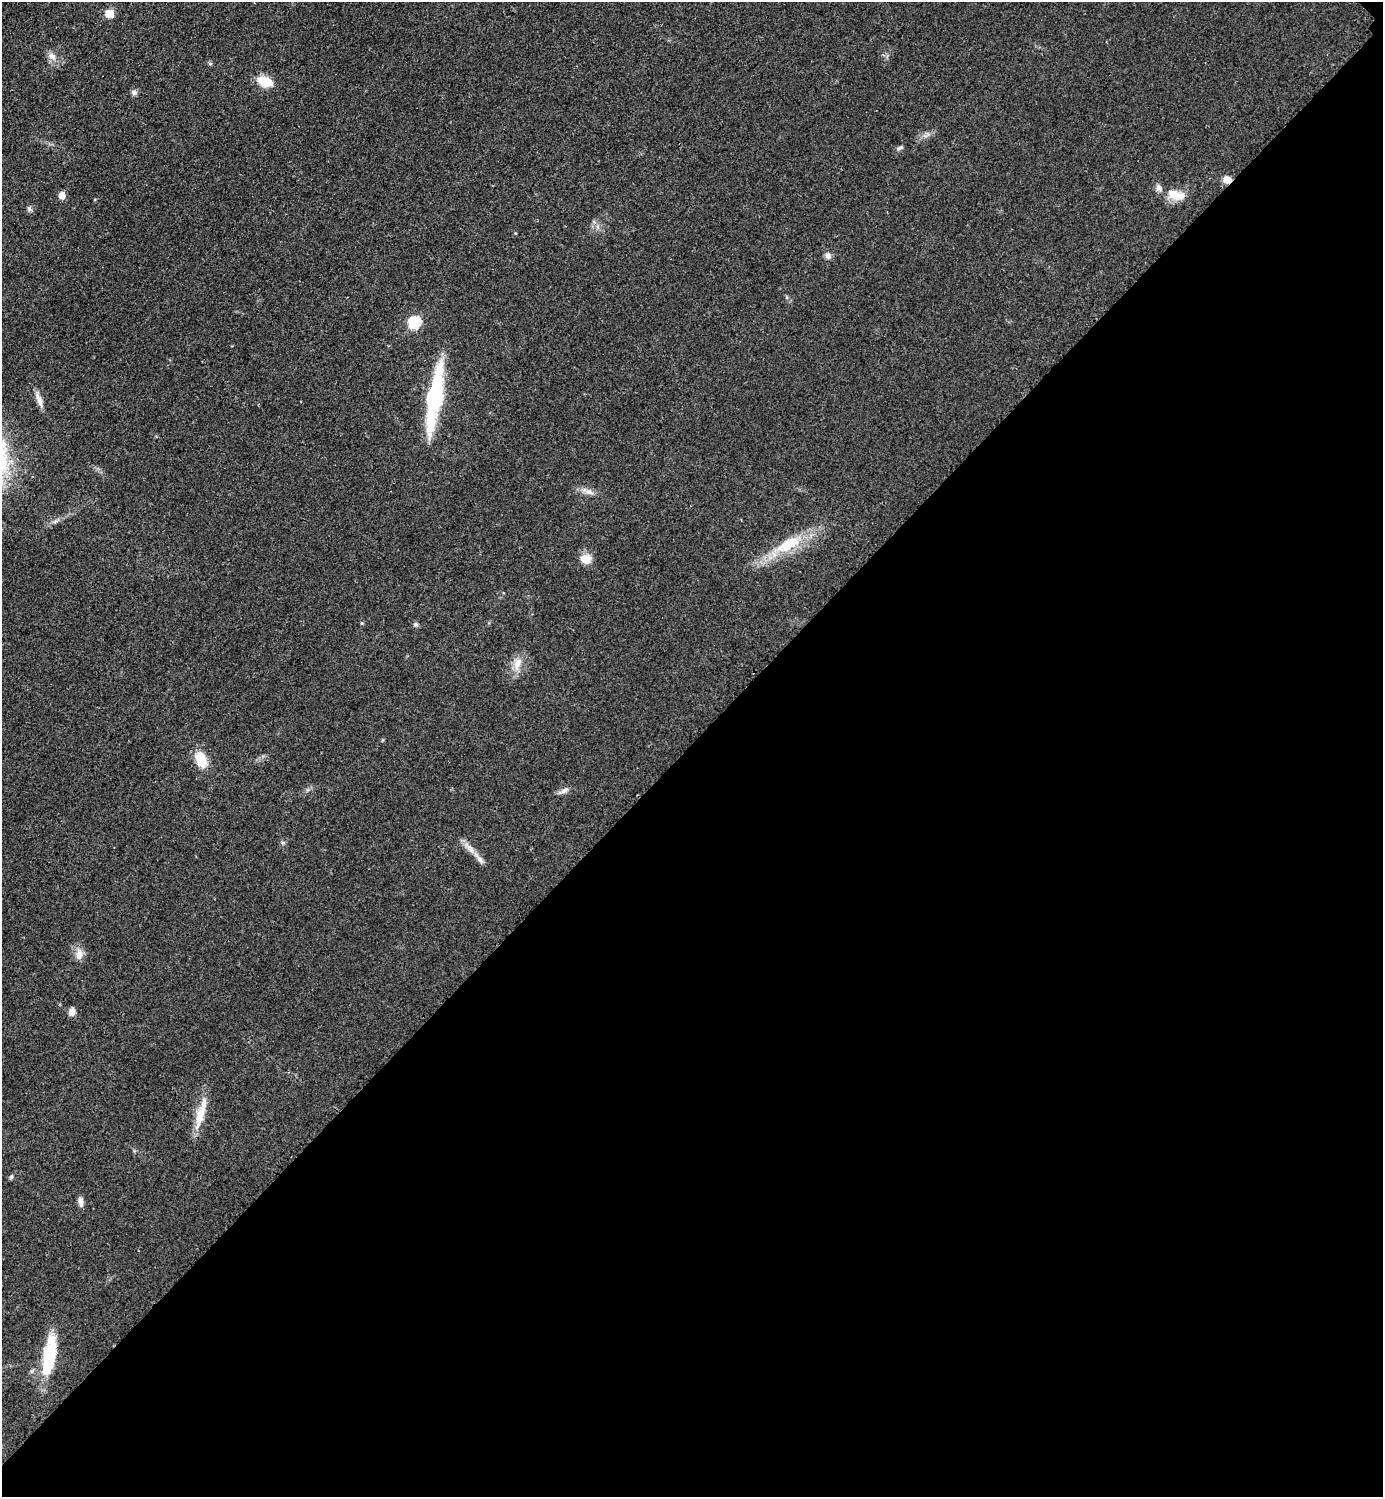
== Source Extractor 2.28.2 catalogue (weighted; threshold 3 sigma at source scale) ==
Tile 12 of 4 x 4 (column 4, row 3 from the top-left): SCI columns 4456-5836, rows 1504-2998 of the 6004 x 6004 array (HDU 1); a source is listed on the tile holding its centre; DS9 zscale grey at full resolution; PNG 1385 x 1499 px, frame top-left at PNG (2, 2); no overlay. Shown black and unused: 50% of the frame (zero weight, under 2 of 3 exposures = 1% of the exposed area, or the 3 px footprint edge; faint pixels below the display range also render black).
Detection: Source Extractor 2.28.2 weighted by HDU 2 'WHT'; one run over the whole footprint, this tile lists its part. Background 0.0782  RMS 0.0082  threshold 0.0367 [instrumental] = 3 sigma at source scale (4.5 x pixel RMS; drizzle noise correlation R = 1.50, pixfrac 1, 0.05/0.05 arcsec/px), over >= 5 px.
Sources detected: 32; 2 inside a brighter listed object's ellipse — not listed separately; the other 30 listed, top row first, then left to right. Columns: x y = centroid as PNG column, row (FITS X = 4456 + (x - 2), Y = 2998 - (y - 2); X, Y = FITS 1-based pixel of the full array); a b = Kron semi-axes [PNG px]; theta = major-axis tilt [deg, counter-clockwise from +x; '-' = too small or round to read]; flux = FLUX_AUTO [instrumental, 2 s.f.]
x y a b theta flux
109 14 5 5 - 26
52 56 12 8 -34 4.9
210 64 6 4 -1 1.1
265 81 14 9 -22 20
134 92 8 7 - 2.3
899 148 10 5 23 1.9
1227 180 10 7 -17 5.4
62 195 6 5 - 9.6
1176 195 26 12 -16 15
29 209 7 4 -58 1.6
515 233 4 3 - 0.68
828 256 9 8 - 3
414 322 6 6 - 82
434 398 59 12 81 100
39 400 22 6 -70 5.6
589 492 15 5 -15 4.6
788 544 42 15 27 34
586 559 15 12 -4 8.8
362 623 6 4 90 0.9
416 624 7 5 -1 1.6
517 664 20 9 73 9.3
201 760 17 11 -71 19
564 791 13 6 29 3.3
471 849 16 8 -48 6.8
79 954 18 9 87 6.3
72 1012 9 7 88 4.3
201 1113 41 10 75 17
11 1177 5 5 - 1.4
80 1202 12 6 -76 3.9
49 1357 45 12 80 47
Overlapping masked pixels (flux is a lower limit): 1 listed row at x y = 1227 180